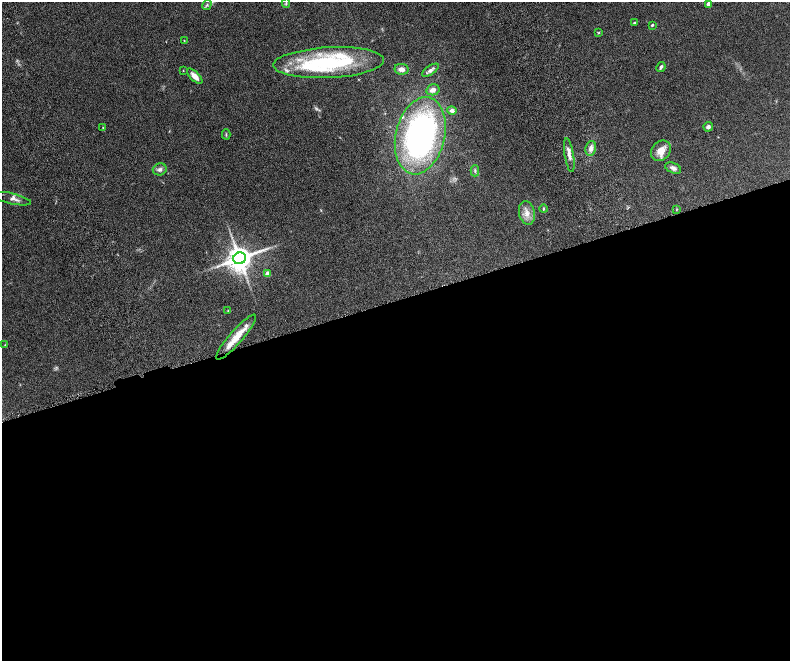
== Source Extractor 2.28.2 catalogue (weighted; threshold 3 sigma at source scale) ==
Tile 15 of 4 x 4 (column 3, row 4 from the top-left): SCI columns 3209-4784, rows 334-1650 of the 6416 x 5807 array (HDU 1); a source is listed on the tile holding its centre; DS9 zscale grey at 2 x 2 block average (1 PNG px = mean of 2 x 2 image px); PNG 792 x 663 px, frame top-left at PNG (2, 2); each listed source drawn as its Kron ellipse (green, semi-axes under 4 px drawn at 4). Shown black and unused: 55% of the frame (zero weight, under 4 of 8 exposures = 3% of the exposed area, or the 3 px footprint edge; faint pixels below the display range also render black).
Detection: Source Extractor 2.28.2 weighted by HDU 2 'WHT'; one run over the whole footprint, this tile lists its part. Background 0.0947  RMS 0.0063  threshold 0.0258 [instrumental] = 3 sigma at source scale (4.09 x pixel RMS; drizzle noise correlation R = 1.36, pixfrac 0.8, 0.05/0.05 arcsec/px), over >= 5 px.
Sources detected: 43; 1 inside a brighter object's white glare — neither listed nor drawn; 8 inside a brighter listed object's ellipse — not listed separately; the other 34 listed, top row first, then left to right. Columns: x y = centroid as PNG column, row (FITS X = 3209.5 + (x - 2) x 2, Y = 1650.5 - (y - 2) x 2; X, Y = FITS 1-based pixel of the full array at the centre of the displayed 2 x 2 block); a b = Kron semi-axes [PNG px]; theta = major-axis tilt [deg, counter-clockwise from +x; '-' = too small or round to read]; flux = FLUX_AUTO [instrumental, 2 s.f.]
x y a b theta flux
286 3 5 3 - 1.5
708 4 3 3 - 6.3
207 5 5 3 - 2.2
634 23 4 3 - 1.8
652 25 4 3 - 1.4
599 33 4 3 - 1.1
184 40 3 2 - 0.64
329 63 55 15 3 130
661 67 5 3 - 2.5
402 69 7 5 -10 6
183 70 2 2 - 0.61
430 70 10 4 34 4.7
195 76 10 4 -44 9.5
433 90 6 5 - 7
452 110 5 4 - 4.2
708 127 5 4 - 3.2
103 128 3 2 - 0.8
226 134 5 2 - 1.4
420 136 39 24 77 350
591 148 7 5 78 7
661 151 11 9 48 14
569 155 17 4 -81 8.1
673 168 8 5 -23 4.8
160 169 7 6 - 4.4
475 171 5 3 - 2.1
12 199 19 5 -13 6.8
543 209 4 3 - 1.3
676 209 3 2 - 0.77
527 213 12 8 -79 10
240 258 6 5 - 1800
267 274 3 3 - 13
228 311 4 3 - 1.1
236 337 29 6 49 24
5 345 4 3 - 0.96
Overlapping masked pixels (flux is a lower limit): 1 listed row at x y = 236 337
Isophote crosses this tile's border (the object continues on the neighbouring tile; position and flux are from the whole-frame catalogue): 1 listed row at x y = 286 3